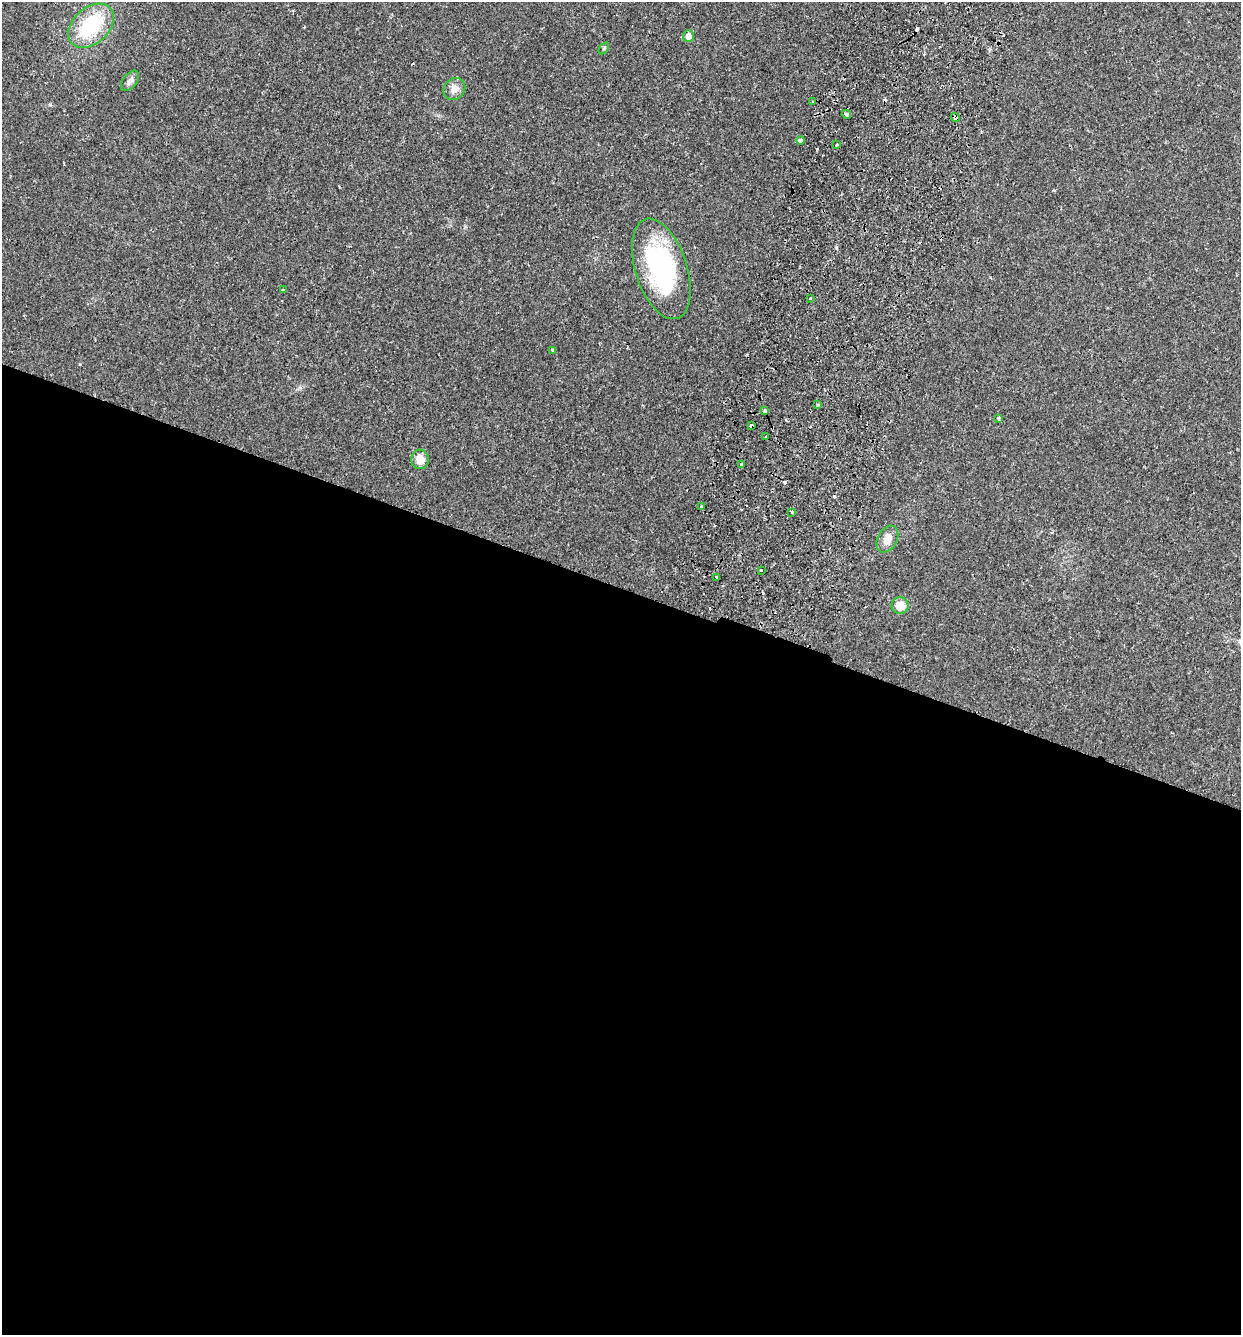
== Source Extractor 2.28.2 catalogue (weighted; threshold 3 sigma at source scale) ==
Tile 14 of 4 x 4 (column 2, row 4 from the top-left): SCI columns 1429-2667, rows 26-1358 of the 5462 x 5379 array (HDU 1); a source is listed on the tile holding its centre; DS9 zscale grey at full resolution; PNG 1243 x 1337 px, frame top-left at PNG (2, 2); each listed source drawn as its Kron ellipse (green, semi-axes under 4 px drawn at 4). Shown black and unused: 56% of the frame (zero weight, under 2 of 3 exposures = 3% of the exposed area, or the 3 px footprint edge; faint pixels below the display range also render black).
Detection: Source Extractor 2.28.2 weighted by HDU 2 'WHT'; one run over the whole footprint, this tile lists its part. Background 0.0469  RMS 0.0048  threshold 0.0215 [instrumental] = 3 sigma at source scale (4.5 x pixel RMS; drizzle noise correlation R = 1.50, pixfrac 1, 0.05/0.05 arcsec/px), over >= 5 px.
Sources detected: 32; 5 cosmic-ray / hot-pixel residue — neither listed nor drawn; the other 27 listed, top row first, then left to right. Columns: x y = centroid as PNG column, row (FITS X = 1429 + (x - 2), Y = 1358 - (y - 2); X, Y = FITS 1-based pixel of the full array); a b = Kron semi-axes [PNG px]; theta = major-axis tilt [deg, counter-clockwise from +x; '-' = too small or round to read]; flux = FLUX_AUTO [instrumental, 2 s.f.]
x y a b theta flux
91 26 26 18 42 27
688 36 6 5 - 3.2
604 48 7 3 54 0.7
130 81 12 7 52 2
454 89 12 10 49 3.7
813 102 3 3 - 0.56
846 114 5 3 - 5.4
955 117 4 3 - 2
801 140 4 3 - 3
836 145 4 2 - 0.4
661 269 52 25 -72 63
283 290 4 3 - 0.42
810 299 3 3 - 0.82
553 350 3 3 - 0.78
818 405 4 3 - 0.86
765 411 4 3 - 2.3
998 418 3 3 - 1.2
751 426 3 3 - 4.3
766 437 3 2 - 0.38
420 459 10 8 -84 5
741 464 3 3 - 1.2
702 506 4 3 - 0.99
792 512 3 3 - 0.89
887 539 14 9 62 4
761 570 3 3 - 1.8
717 577 4 3 - 1.9
900 606 8 8 - 5.6
Overlapping masked pixels (flux is a lower limit): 3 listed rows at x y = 955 117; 765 411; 751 426